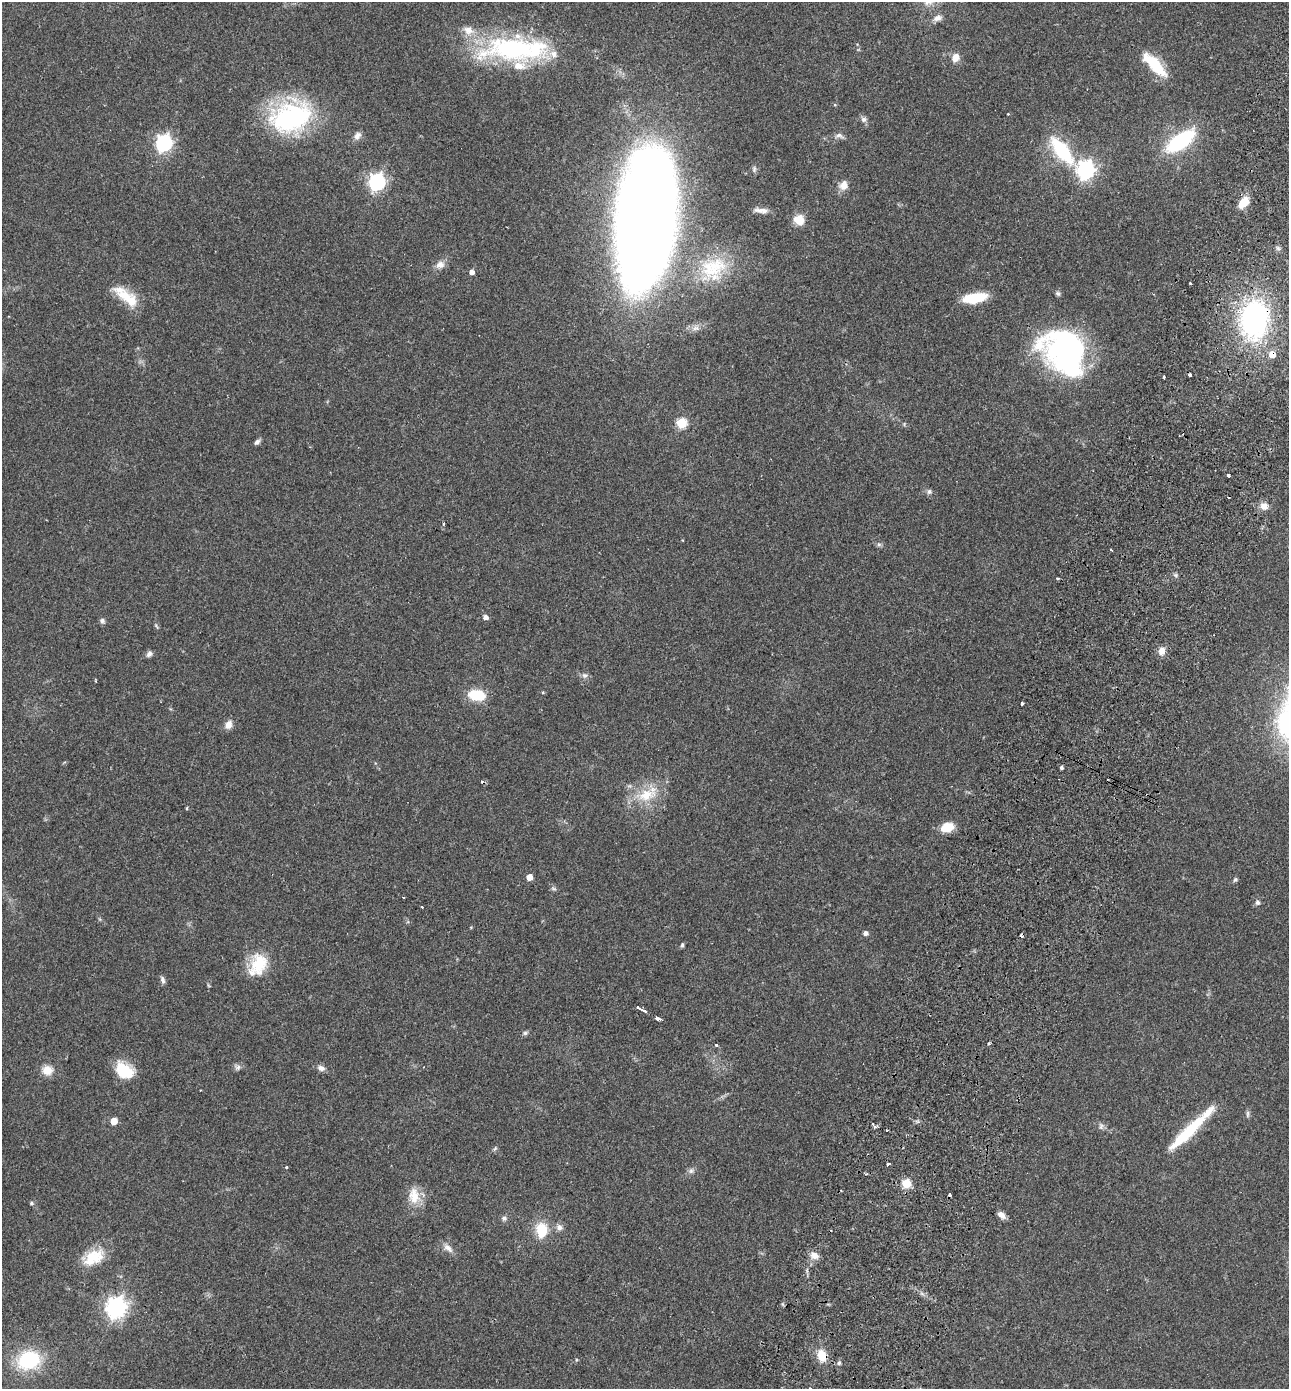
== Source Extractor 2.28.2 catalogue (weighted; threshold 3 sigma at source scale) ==
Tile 10 of 4 x 4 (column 2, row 3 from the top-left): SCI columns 1483-2769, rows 1417-2803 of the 5672 x 5603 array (HDU 1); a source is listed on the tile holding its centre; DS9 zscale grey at full resolution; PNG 1291 x 1391 px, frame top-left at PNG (2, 2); no overlay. Shown black and unused: <1% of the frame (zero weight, under 2 of 3 exposures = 3% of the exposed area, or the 3 px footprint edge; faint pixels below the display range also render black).
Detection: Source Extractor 2.28.2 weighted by HDU 2 'WHT'; one run over the whole footprint, this tile lists its part. Background 0.0859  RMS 0.0077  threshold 0.0346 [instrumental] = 3 sigma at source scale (4.5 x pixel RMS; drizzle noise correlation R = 1.50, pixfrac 1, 0.05/0.05 arcsec/px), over >= 5 px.
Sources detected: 111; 1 inside a brighter object's white glare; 5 cosmic-ray / hot-pixel residue — not listed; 8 inside a brighter listed object's ellipse — not listed separately; the other 97 listed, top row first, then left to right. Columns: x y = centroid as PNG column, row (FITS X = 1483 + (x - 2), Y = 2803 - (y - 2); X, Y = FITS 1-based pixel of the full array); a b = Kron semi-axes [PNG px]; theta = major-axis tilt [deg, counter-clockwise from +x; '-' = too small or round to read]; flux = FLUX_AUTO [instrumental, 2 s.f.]
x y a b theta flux
937 18 12 7 18 4.2
513 49 76 31 2 120
955 58 10 9 - 6.2
1155 64 28 10 -45 33
291 117 47 33 17 110
864 119 8 7 - 2.5
357 136 11 8 64 3.7
839 136 13 7 -9 2.9
1180 141 29 13 35 68
164 143 7 6 - 240
1062 150 27 10 -52 59
754 169 9 5 81 1.9
1086 170 7 7 - 320
377 182 7 6 - 250
844 185 12 10 66 6.2
1244 202 10 6 50 17
761 210 19 6 -5 4.9
646 218 88 37 84 1700
799 220 11 10 - 12
440 265 12 10 24 5.3
710 270 40 29 -50 47
472 272 5 4 - 4
1190 283 3 3 - 1.2
1058 294 6 5 - 1.6
125 295 31 14 -23 19
975 298 19 8 10 35
1254 319 36 25 85 160
1065 353 46 40 -19 180
1272 354 6 6 - 9.2
1164 377 3 3 - 0.84
681 423 6 5 - 45
257 442 8 5 43 2.3
1228 475 4 3 - 2.8
929 492 6 6 - 2
1264 506 10 9 - 5.5
443 524 4 3 - 0.86
879 544 7 4 0 1.5
1175 575 6 4 -43 1.4
1058 578 5 2 - 0.86
485 617 5 5 - 3.6
102 621 7 6 - 2
156 626 8 3 -46 0.96
1162 651 9 8 - 5.6
149 654 8 6 61 2.5
585 675 9 7 -9 2.7
543 692 4 4 - 0.77
477 695 14 9 -8 30
1022 703 3 3 - 0.98
228 725 11 8 59 5.3
1061 767 3 3 - 1.5
646 795 30 17 16 24
187 808 3 3 - 1
947 827 14 9 17 14
529 877 5 4 - 7.5
1235 879 6 5 - 1.3
554 889 8 3 -19 1.2
403 897 3 2 - 0.54
1257 902 7 6 - 2
422 907 3 3 - 1
865 933 5 5 - 2.8
682 945 6 4 81 1.3
259 964 26 19 74 26
162 980 10 5 -68 2.3
208 985 6 4 -70 0.86
642 1010 9 3 -26 22
658 1018 5 3 - 4.7
525 1033 6 6 - 1.5
989 1044 4 3 - 0.93
716 1045 3 3 - 2.5
238 1067 8 8 - 2.4
321 1068 10 7 -21 3.4
47 1070 12 11 - 9
124 1070 22 15 -36 23
1248 1114 11 4 90 1.7
114 1121 5 5 - 13
874 1125 8 3 -49 3.1
1101 1126 10 6 -85 2.1
1191 1129 59 12 45 34
495 1148 6 4 46 1.2
888 1164 4 3 - 2.8
286 1167 3 3 - 1.5
691 1171 8 6 74 2.3
906 1183 5 5 - 35
414 1196 23 14 -84 14
31 1203 6 4 -16 1.2
1001 1215 9 6 -38 4.5
504 1218 8 7 - 2.1
559 1227 9 8 - 3.7
542 1230 18 13 -86 20
448 1248 17 7 -38 4.7
814 1255 10 9 - 5.9
94 1257 28 16 32 22
116 1307 7 7 - 500
822 1356 16 12 -66 11
29 1360 22 17 14 55
839 1363 5 5 - 1.8
810 1388 3 3 - 2.1
Overlapping masked pixels (flux is a lower limit): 3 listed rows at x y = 1254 319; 1272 354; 822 1356
Isophote crosses this tile's border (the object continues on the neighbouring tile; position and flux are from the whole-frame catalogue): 1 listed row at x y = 810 1388